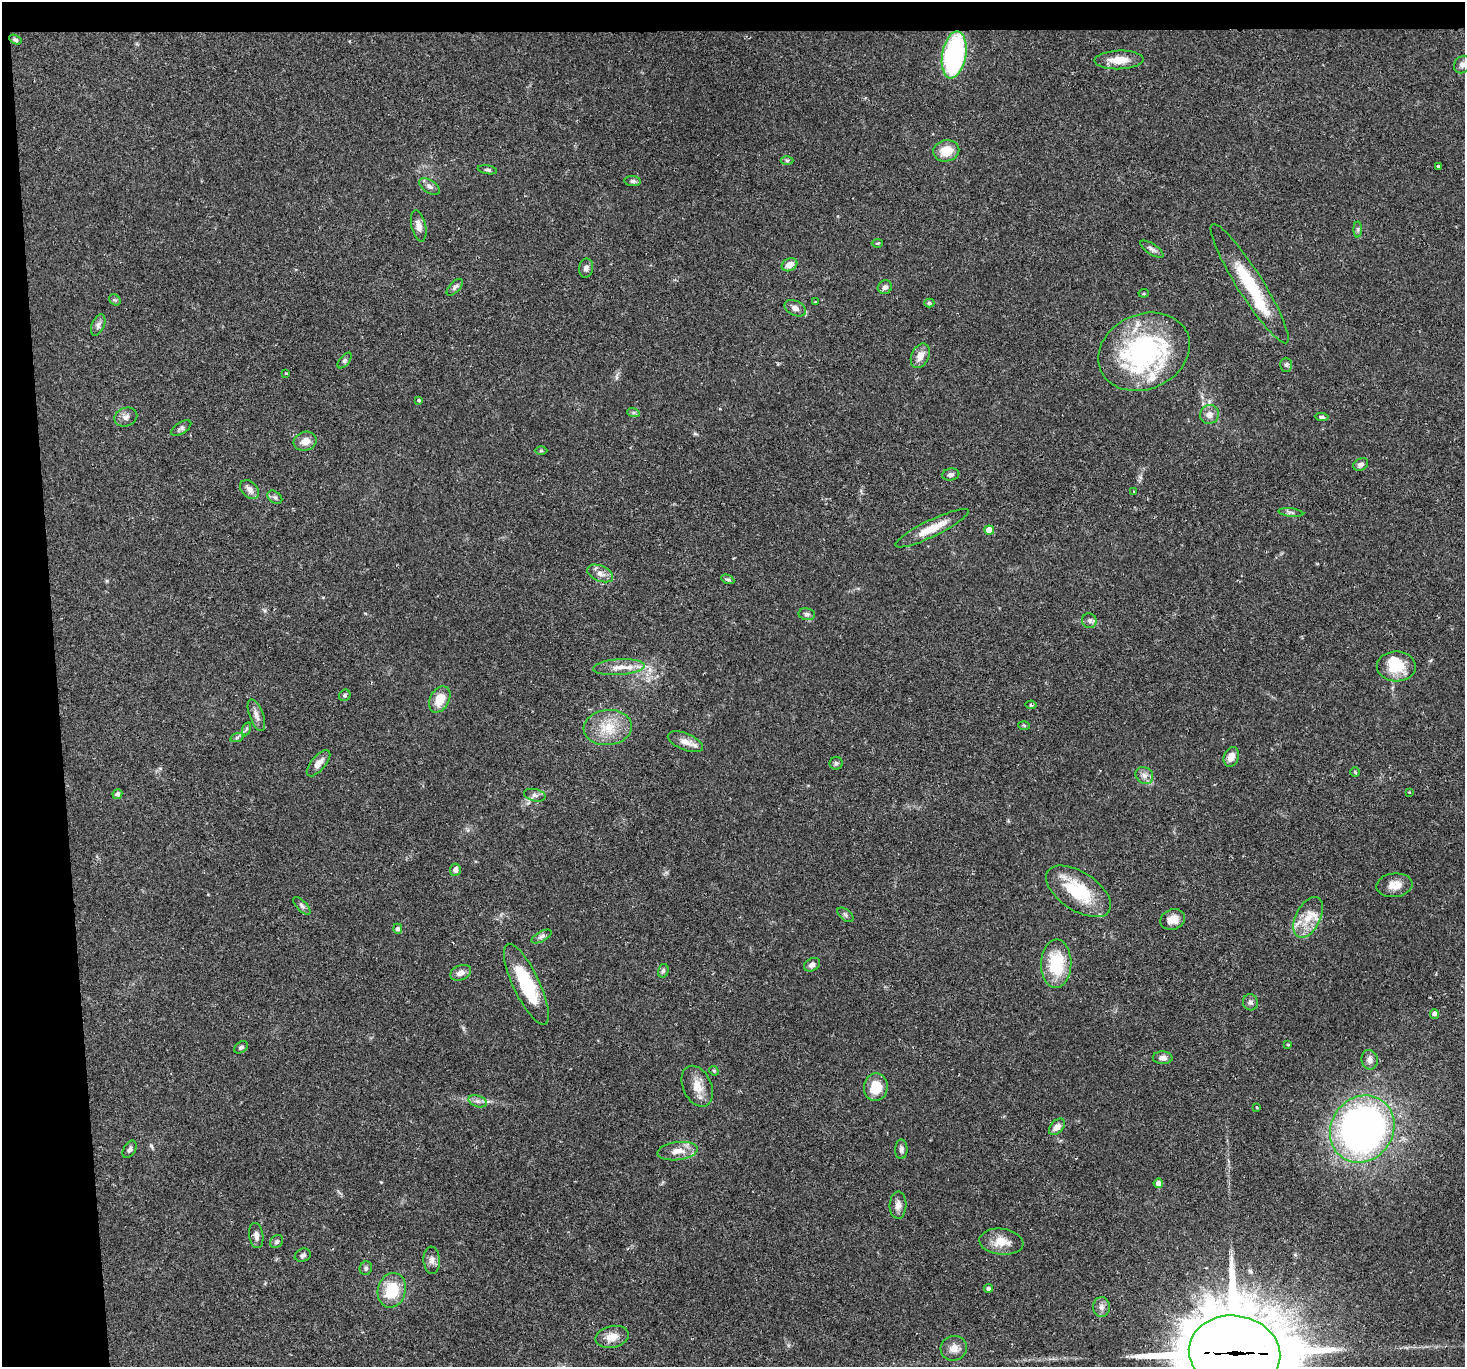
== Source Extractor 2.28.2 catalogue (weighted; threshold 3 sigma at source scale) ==
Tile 1 of 3 x 3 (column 1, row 1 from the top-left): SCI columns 1-1463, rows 2876-4240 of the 4390 x 4366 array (HDU 1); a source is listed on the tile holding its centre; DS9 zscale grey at full resolution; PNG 1467 x 1369 px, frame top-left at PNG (2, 2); each listed source drawn as its Kron ellipse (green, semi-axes under 4 px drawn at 4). Shown black and unused: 6% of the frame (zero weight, under 2 of 3 exposures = <1% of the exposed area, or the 3 px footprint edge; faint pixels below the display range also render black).
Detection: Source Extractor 2.28.2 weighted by HDU 2 'WHT'; one run over the whole footprint, this tile lists its part. Background 0.0565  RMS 0.0045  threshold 0.0202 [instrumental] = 3 sigma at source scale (4.5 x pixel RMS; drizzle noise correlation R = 1.50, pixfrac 1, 0.05/0.05 arcsec/px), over >= 5 px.
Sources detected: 120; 2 inside a brighter object's white glare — neither listed nor drawn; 5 inside a brighter listed object's ellipse — not listed separately; the other 113 listed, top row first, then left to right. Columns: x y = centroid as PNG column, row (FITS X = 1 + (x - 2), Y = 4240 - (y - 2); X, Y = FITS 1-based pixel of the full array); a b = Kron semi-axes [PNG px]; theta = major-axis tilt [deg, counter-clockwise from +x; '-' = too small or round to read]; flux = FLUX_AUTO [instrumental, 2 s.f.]
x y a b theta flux
15 40 6 4 -30 0.94
954 55 24 12 80 71
1119 60 24 9 2 6.8
1462 65 9 7 48 2
946 151 13 10 13 8
787 160 6 4 0 0.74
1438 166 3 3 - 1.7
487 170 10 4 -10 0.94
633 181 8 5 -4 1.1
429 186 11 6 -33 1.7
419 226 16 7 -77 2.6
1358 229 8 4 90 0.84
877 243 5 3 - 0.42
1152 249 13 5 -33 1.6
790 265 8 6 27 3.9
586 268 9 7 79 1.9
1250 284 70 13 -58 26
455 287 10 5 46 1.3
885 287 7 6 - 1.7
1144 293 5 3 - 0.64
115 300 6 5 - 0.77
815 302 3 3 - 0.35
929 303 5 4 - 0.64
795 308 11 7 -27 2.4
98 325 11 6 67 1.7
1144 352 47 37 24 83
920 356 13 8 65 4.1
345 361 9 5 49 0.96
1286 365 7 6 - 1
286 373 3 3 - 0.56
419 400 3 3 - 0.67
633 412 6 4 -18 0.74
1209 414 10 9 - 3.2
126 417 11 9 21 2.2
1322 417 7 4 -4 0.83
181 428 11 5 33 1.3
305 441 11 9 17 3.9
541 451 6 4 0 0.56
1361 464 8 6 31 1.7
951 474 9 6 9 1.4
250 489 11 7 -45 2.4
1133 491 3 2 - 0.37
275 497 8 5 -38 1.1
1291 512 12 4 -6 1.3
932 528 40 8 26 8.8
989 530 5 4 - 4.8
600 573 13 7 -23 3.1
728 579 7 4 -23 0.84
807 614 8 6 -9 1.3
1089 621 7 7 - 1.2
1396 666 19 15 -1 12
619 667 26 8 4 5.2
345 695 6 5 - 0.89
440 699 14 9 61 8
1031 705 5 4 - 1.1
256 715 17 7 -70 2.5
1024 725 6 4 -3 0.57
608 728 24 17 5 12
246 729 6 4 71 0.66
237 737 7 4 19 0.69
685 742 19 8 -22 3.8
1231 757 10 7 69 4
318 763 16 7 50 3.2
836 763 6 6 - 0.92
1355 772 5 4 - 0.59
1144 775 9 8 - 2.4
1409 792 3 3 - 0.3
117 794 5 5 - 1.2
535 795 11 6 -13 1.6
455 870 6 5 - 2.1
1394 885 18 12 5 4.8
1078 891 37 19 -33 23
302 906 11 5 -46 1.3
845 915 9 5 -38 1
1308 917 22 12 64 8.4
1173 919 13 10 21 4.4
398 929 5 4 - 1.4
542 936 11 5 27 1.3
1056 964 24 15 89 20
812 965 8 6 28 1.9
663 971 7 5 75 0.94
461 973 11 7 21 2.8
526 984 44 13 -65 24
1250 1002 8 7 - 1.3
1434 1014 5 4 - 1.3
1288 1045 4 4 - 0.49
241 1047 8 5 32 0.95
1163 1058 10 6 -3 2.4
1370 1060 10 8 -81 2
714 1071 5 4 - 0.55
697 1086 21 14 -65 6.3
876 1087 14 12 84 10
478 1101 9 5 -19 1.6
1257 1107 3 2 - 0.5
1057 1127 10 6 48 3.2
1362 1129 35 31 56 200
130 1149 9 6 60 1.3
901 1149 10 6 89 1.3
677 1151 20 9 7 5.4
1158 1183 4 4 - 2.4
898 1205 14 8 88 2.7
256 1236 13 7 -82 2.2
277 1242 7 5 45 1.1
1001 1242 22 13 -7 7
303 1255 8 6 22 1.3
432 1260 13 8 -85 2.4
366 1268 7 6 - 0.94
988 1288 4 4 - 1.3
392 1290 17 14 74 15
1101 1307 10 8 90 2
612 1337 17 11 13 5.5
954 1348 13 12 - 3.8
1235 1353 46 37 -9 5500
Overlapping masked pixels (flux is a lower limit): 1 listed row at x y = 1235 1353
Isophote crosses this tile's border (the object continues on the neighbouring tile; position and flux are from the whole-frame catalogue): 2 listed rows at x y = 1462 65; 1235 1353